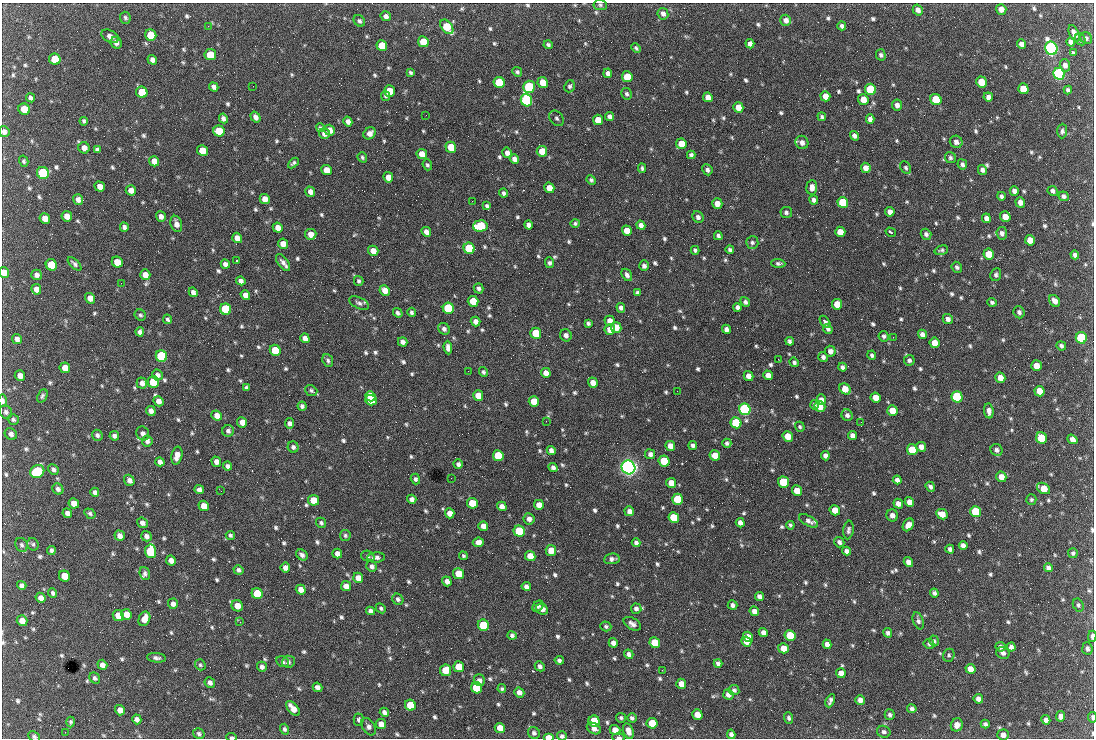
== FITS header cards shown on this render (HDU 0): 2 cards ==
NAXIS1  =                 1092 /fastest changing axis
NAXIS2  =                  736 /next to fastest changing axis

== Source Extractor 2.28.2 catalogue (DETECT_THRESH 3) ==
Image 1092 x 736 px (HDU 0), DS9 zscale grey, 1 PNG px = 1 image px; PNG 1096 x 740 px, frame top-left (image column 1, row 736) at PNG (2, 3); each listed source drawn as its Kron ellipse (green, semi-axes under 4 px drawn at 4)
Background 1580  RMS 37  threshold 111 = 3 sigma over >= 5 px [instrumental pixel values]
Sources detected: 860; of the 860, the 500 brightest by FLUX_AUTO listed and drawn (360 fainter detections omitted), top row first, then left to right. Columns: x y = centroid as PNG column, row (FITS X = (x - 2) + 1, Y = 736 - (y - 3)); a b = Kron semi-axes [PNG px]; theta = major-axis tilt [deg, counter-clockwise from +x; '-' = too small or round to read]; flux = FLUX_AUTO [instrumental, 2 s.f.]
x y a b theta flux
600 5 7 5 -6 5.1e+03
1001 9 5 5 - 1.7e+04
918 10 6 5 - 1.3e+04
663 14 6 5 - 9.6e+03
386 16 5 5 - 8.7e+03
125 18 6 5 - 5.2e+03
786 20 5 5 - 1.3e+04
359 21 6 5 - 5.3e+03
208 26 3 2 - 5.2e+03
842 26 4 4 - 6.8e+03
447 27 8 5 -52 8.8e+04
1074 34 9 4 -66 1.6e+04
151 35 6 5 - 7.6e+04
110 36 9 5 -26 1.2e+04
1086 38 6 5 - 6.1e+03
1080 39 6 5 - 4.8e+03
423 42 5 5 - 5.3e+04
1071 42 4 4 - 8.9e+03
116 43 6 5 - 1.1e+04
750 44 5 4 - 1.1e+04
1022 44 5 4 - 1.3e+04
382 45 5 5 - 5.7e+04
548 45 4 4 - 5.2e+03
636 48 5 4 - 5.1e+03
1051 48 7 6 - 1.2e+06
1073 53 4 3 - 4.8e+03
210 55 6 5 - 5.0e+04
881 55 6 5 - 5.8e+03
55 59 6 5 - 7.7e+04
152 60 5 4 - 1.1e+04
1065 65 6 5 - 1.1e+04
517 72 5 4 - 5.9e+03
410 73 4 3 - 4.8e+03
608 73 5 4 - 1.0e+04
1059 74 6 5 - 8.2e+05
627 77 5 5 - 6.0e+04
543 82 5 5 - 3.9e+04
981 82 5 5 - 5.8e+04
499 83 6 5 - 1.6e+05
253 86 2 2 - 1.8e+04
570 86 6 5 - 5.5e+03
214 87 5 4 - 7.8e+03
529 87 6 6 - 2.8e+05
871 89 6 5 - 2.0e+05
1023 89 5 5 - 5.9e+04
1068 90 4 4 - 6.0e+03
389 91 6 5 - 4.7e+04
142 92 6 5 - 7.8e+04
627 94 6 5 - 6.0e+03
385 96 5 4 - 4.7e+03
825 96 5 5 - 2.1e+04
708 97 5 4 - 1.6e+04
988 97 5 4 - 1.1e+04
30 98 5 4 - 7.0e+03
936 99 6 5 - 9.6e+04
526 100 6 5 - 5.9e+05
863 100 5 5 - 2.7e+04
897 105 5 5 - 1.1e+04
738 107 5 5 - 3.2e+04
24 109 6 5 - 3.9e+04
426 115 2 2 - 6.1e+03
255 117 6 4 -54 1.1e+04
610 117 4 4 - 8.8e+03
822 117 4 3 - 4.9e+03
223 118 5 4 - 8.4e+03
556 118 8 6 -54 7.2e+03
870 119 5 4 - 1.1e+04
598 120 5 5 - 4.3e+04
84 121 4 4 - 4.8e+03
348 121 5 4 - 1.2e+04
320 128 4 4 - 4.8e+03
330 130 5 5 - 2.0e+04
219 131 6 5 - 6.5e+04
1062 131 7 5 88 6.1e+03
4 132 5 5 - 9.8e+03
324 133 5 5 - 1.4e+04
370 133 6 5 - 1.5e+04
854 136 5 4 - 9.4e+03
802 142 7 6 - 1.3e+04
956 142 6 6 - 1.1e+04
681 144 5 5 - 3.1e+04
451 147 5 5 - 5.3e+04
84 148 6 5 - 1.6e+04
97 150 4 4 - 6.0e+03
202 150 5 5 - 4.0e+04
542 151 5 5 - 3.5e+04
507 153 5 4 - 1.2e+04
422 154 5 5 - 2.7e+04
691 155 4 4 - 6.3e+03
362 157 5 4 - 4.7e+03
950 158 6 5 - 5.7e+03
514 159 5 4 - 1.2e+04
24 161 6 4 -75 4.6e+03
154 161 5 5 - 2.2e+04
293 163 6 4 42 5.2e+03
962 164 5 4 - 6.5e+03
427 165 5 4 - 5.1e+03
642 168 5 4 - 5.2e+03
866 168 5 4 - 1.6e+04
906 168 7 5 -62 5.4e+03
327 170 5 5 - 2.8e+04
707 170 5 5 - 7.9e+03
982 170 5 4 - 9.2e+03
43 173 6 6 - 2.7e+05
388 177 5 5 - 2.3e+04
591 180 5 4 - 5.0e+03
100 186 5 5 - 1.5e+04
812 187 7 5 85 1.6e+04
549 188 5 5 - 2.9e+04
131 190 5 5 - 1.8e+04
1014 191 5 4 - 1.0e+04
1053 191 5 4 - 7.2e+03
310 192 5 4 - 1.3e+04
504 193 4 3 - 6.0e+03
1001 196 4 4 - 6.6e+03
1064 196 5 4 - 7.3e+03
78 199 5 5 - 1.2e+04
265 199 5 5 - 2.1e+04
814 200 4 4 - 7.8e+03
472 201 2 2 - 7.7e+03
1020 202 5 4 - 1.4e+04
843 203 5 5 - 1.5e+05
717 204 5 5 - 1.9e+04
487 206 4 3 - 5.1e+03
786 212 6 5 - 6.3e+03
890 212 5 4 - 1.4e+04
67 216 5 5 - 2.0e+04
161 216 5 4 - 1.1e+04
698 217 6 5 - 8.9e+03
1005 217 5 5 - 2.5e+04
45 218 5 5 - 2.1e+04
986 218 5 4 - 1.1e+04
575 223 5 4 - 4.8e+03
176 224 8 5 -74 1.5e+04
529 225 4 4 - 1.0e+04
641 225 5 4 - 1.0e+04
480 226 7 5 4 1.7e+05
124 227 4 4 - 7.9e+03
278 228 5 5 - 1.9e+04
627 231 5 5 - 3.3e+04
426 232 5 4 - 1.3e+04
840 232 5 5 - 3.3e+04
891 232 5 3 - 8.4e+03
1002 233 6 5 - 9.4e+03
311 234 6 5 - 1.9e+04
926 234 5 5 - 7.3e+03
718 236 4 4 - 6.0e+03
237 238 5 4 - 1.8e+04
1030 240 5 5 - 2.7e+04
752 242 6 6 - 6.6e+03
283 244 5 5 - 2.2e+04
469 248 6 5 - 1.5e+05
695 250 4 3 - 5.2e+03
730 250 4 3 - 5.4e+03
941 250 7 4 16 5.2e+03
373 251 5 5 - 2.6e+04
989 254 5 5 - 5.7e+04
1075 255 4 4 - 7.9e+03
236 261 3 2 - 1.2e+05
117 262 6 5 - 3.4e+04
283 263 10 5 -54 1.2e+04
550 263 5 4 - 6.0e+03
778 263 7 4 -4 6.1e+03
74 264 8 4 -44 6.4e+03
225 264 5 4 - 9.6e+03
51 265 6 5 - 1.0e+05
644 266 5 5 - 8.3e+03
957 267 6 5 - 6.7e+03
4 273 5 5 - 3.0e+04
36 275 5 5 - 9.7e+03
145 275 5 5 - 2.0e+04
627 275 7 4 -58 8.8e+03
996 275 6 5 - 6.1e+03
241 281 5 4 - 9.2e+03
359 281 5 4 - 5.3e+03
121 283 2 2 - 8.9e+03
479 288 5 4 - 7.2e+03
36 289 5 5 - 1.7e+04
385 290 5 5 - 2.1e+04
193 292 5 4 - 9.5e+03
637 293 4 4 - 5.9e+03
245 295 5 4 - 1.3e+04
90 298 5 5 - 1.7e+04
473 301 5 5 - 5.6e+04
1055 301 6 5 - 1.5e+04
745 302 5 4 - 6.7e+03
992 302 5 4 - 5.2e+03
359 303 10 5 -25 7.8e+03
837 304 5 5 - 4.2e+04
737 307 4 4 - 8.0e+03
448 308 6 5 - 2.6e+05
621 308 5 4 - 9.1e+03
226 309 6 5 - 2.1e+05
411 312 4 4 - 5.3e+03
1019 312 6 5 - 7.2e+03
398 313 5 4 - 5.9e+03
140 315 6 5 - 4.9e+03
168 319 5 4 - 5.2e+03
948 319 5 5 - 1.0e+04
475 321 5 4 - 1.3e+04
610 321 5 5 - 1.6e+04
825 322 7 4 -52 1.0e+04
588 323 4 4 - 5.7e+03
616 327 5 5 - 2.9e+04
444 329 6 5 - 8.1e+03
726 329 5 4 - 1.0e+04
828 329 5 4 - 6.7e+03
610 330 5 5 - 2.7e+04
140 332 4 4 - 8.5e+03
536 333 5 5 - 8.6e+04
922 334 5 4 - 1.1e+04
566 335 6 5 - 9.8e+03
884 336 5 5 - 5.5e+03
893 337 2 2 - 1.5e+04
305 338 5 4 - 1.2e+04
1081 338 6 5 - 2.6e+05
17 339 5 4 - 1.2e+04
790 341 4 4 - 7.0e+03
403 342 5 4 - 9.7e+03
934 343 5 5 - 2.7e+04
1061 346 5 4 - 5.9e+03
448 348 7 4 -84 1.2e+04
275 350 6 5 - 9.0e+04
830 351 5 5 - 1.2e+04
872 355 4 4 - 5.4e+03
161 356 6 5 - 3.1e+05
823 357 5 4 - 7.7e+03
778 359 2 2 - 8.7e+03
328 360 6 5 - 6.4e+03
909 360 5 5 - 6.8e+03
794 362 5 4 - 5.8e+03
1036 366 5 5 - 3.5e+04
842 367 4 4 - 6.6e+03
65 368 5 5 - 2.6e+04
468 371 2 2 - 5.6e+03
483 372 5 4 - 4.9e+03
546 373 5 4 - 1.8e+04
157 375 5 5 - 8.9e+03
768 375 5 4 - 1.6e+04
20 376 5 5 - 1.4e+04
748 376 5 4 - 1.6e+04
1000 378 5 5 - 2.3e+04
153 382 6 5 - 1.1e+05
142 383 5 5 - 1.1e+04
593 383 5 4 - 2.0e+04
246 388 4 3 - 5.7e+03
845 389 6 5 - 3.6e+04
311 391 6 5 - 5.6e+03
677 391 2 2 - 5.7e+03
1040 391 5 5 - 3.6e+04
42 396 7 4 65 5.5e+03
370 396 5 5 - 7.3e+04
478 396 5 5 - 3.9e+04
957 397 6 5 - 2.8e+05
876 398 5 5 - 2.4e+04
371 400 6 5 - 8.1e+04
821 400 5 4 - 1.5e+04
3 401 6 3 -88 9.7e+03
158 401 5 4 - 1.5e+04
534 401 5 5 - 4.6e+04
814 405 5 4 - 6.0e+03
302 406 4 4 - 6.9e+03
820 407 5 5 - 2.7e+04
745 409 6 5 - 6.9e+05
892 410 5 5 - 3.4e+04
151 411 5 4 - 1.1e+04
989 411 7 5 -84 1.2e+04
6 412 7 6 - 7.2e+03
847 415 6 5 - 8.4e+03
217 416 5 5 - 1.7e+04
13 419 6 5 - 5.4e+03
546 421 2 2 - 6.6e+03
242 422 5 5 - 2.2e+04
861 422 2 2 - 5.6e+03
290 423 5 5 - 8.4e+03
736 423 5 5 - 1.7e+05
800 427 5 4 - 4.6e+03
228 431 6 5 - 7.4e+03
143 433 7 6 - 1.0e+04
11 434 6 5 - 9.4e+03
97 435 6 5 - 7.3e+03
852 435 5 4 - 1.1e+04
114 436 5 4 - 8.1e+03
788 436 5 5 - 3.9e+04
1041 438 6 5 - 1.0e+05
1072 439 6 4 -38 1.1e+04
147 441 5 5 - 9.0e+03
727 443 4 4 - 6.1e+03
693 445 4 4 - 7.5e+03
670 446 5 4 - 2.4e+04
293 447 6 5 - 7.6e+03
921 447 5 5 - 1.3e+04
551 450 4 4 - 1.1e+04
912 450 5 5 - 9.6e+04
996 450 6 5 - 8.2e+03
650 454 5 5 - 9.5e+03
715 455 5 5 - 3.3e+04
177 456 9 5 78 1.8e+04
498 456 5 5 - 1.3e+05
825 456 5 4 - 9.6e+03
664 461 5 5 - 1.1e+05
160 462 5 4 - 9.8e+03
216 462 5 4 - 1.2e+04
458 464 5 4 - 6.8e+03
227 466 4 4 - 7.6e+03
553 467 4 4 - 8.4e+03
628 467 7 6 - 1.6e+06
53 469 6 4 -47 6.6e+03
37 471 7 6 - 2.0e+05
1001 477 5 5 - 2.2e+04
451 478 2 2 - 5.0e+03
415 479 5 4 - 5.9e+03
129 480 6 5 - 1.1e+04
897 480 4 4 - 9.3e+03
783 482 5 5 - 1.6e+05
671 483 5 5 - 3.0e+04
930 487 5 4 - 7.1e+03
1044 488 7 5 -31 4.6e+04
58 489 6 5 - 7.5e+03
199 490 5 4 - 1.0e+04
221 491 2 2 - 7.1e+03
797 491 5 5 - 3.7e+04
95 492 4 4 - 7.6e+03
412 499 5 4 - 1.1e+04
677 499 5 5 - 1.2e+05
314 500 5 5 - 4.4e+04
1031 500 5 5 - 4.6e+03
909 502 5 4 - 1.7e+04
74 503 5 5 - 2.0e+04
472 503 5 5 - 6.0e+04
898 504 5 4 - 1.4e+04
539 505 5 5 - 2.1e+04
204 506 5 5 - 2.6e+04
502 506 5 4 - 1.3e+04
835 510 5 5 - 3.1e+04
629 511 5 4 - 1.1e+04
976 512 5 5 - 1.6e+05
67 513 5 4 - 1.1e+04
450 513 5 4 - 1.8e+04
90 514 6 4 -34 5.5e+03
942 514 6 5 - 2.5e+04
892 515 6 5 - 1.5e+04
674 518 5 5 - 9.5e+04
529 519 6 5 - 1.1e+04
809 521 10 5 -30 9.2e+03
142 523 5 5 - 1.1e+04
321 523 5 4 - 5.6e+03
740 523 5 4 - 1.2e+04
790 525 4 4 - 4.8e+03
908 525 7 5 57 1.7e+04
483 526 5 4 - 1.3e+04
848 530 9 5 82 6.6e+03
519 531 6 5 - 1.8e+05
230 535 5 4 - 5.3e+03
345 535 5 5 - 4.9e+03
120 536 5 5 - 1.2e+04
146 536 5 5 - 9.6e+03
478 542 5 5 - 1.7e+04
839 542 5 5 - 8.1e+03
636 543 4 4 - 7.4e+03
33 544 6 5 - 4.8e+03
21 545 7 6 - 5.9e+03
963 545 4 4 - 9.4e+03
950 549 4 4 - 7.2e+03
51 550 4 4 - 5.9e+03
150 551 7 5 -85 1.7e+05
551 551 5 5 - 3.3e+04
847 551 4 4 - 9.8e+03
1073 553 5 5 - 5.0e+03
337 554 5 4 - 1.3e+04
302 555 6 5 - 8.4e+03
368 556 7 5 -19 5.2e+03
463 556 4 4 - 4.7e+03
530 556 5 5 - 3.3e+04
376 557 9 5 5 9.8e+03
612 559 8 5 7 8.6e+03
171 560 5 4 - 1.5e+04
908 562 5 4 - 1.4e+04
372 566 5 5 - 8.0e+03
285 568 5 5 - 1.3e+04
1048 568 4 4 - 7.9e+03
238 570 5 4 - 7.3e+03
145 574 7 5 -69 6.6e+03
459 574 5 5 - 4.9e+04
64 576 6 5 - 4.5e+04
358 578 5 5 - 2.0e+04
447 581 5 4 - 1.3e+04
22 585 4 4 - 7.4e+03
346 586 5 5 - 1.7e+04
526 586 5 4 - 9.3e+03
301 590 5 4 - 1.8e+04
53 593 5 4 - 5.9e+03
257 593 6 5 - 8.8e+04
934 593 4 3 - 6.6e+03
759 597 5 4 - 1.0e+04
41 598 5 5 - 1.2e+04
398 599 6 5 - 6.6e+03
173 604 5 5 - 9.9e+03
732 605 5 4 - 8.2e+03
1078 605 7 5 -63 5.3e+03
237 606 6 5 - 2.5e+04
538 606 6 4 45 6.7e+03
381 608 5 4 - 4.7e+03
542 609 6 5 - 1.3e+04
636 609 5 5 - 8.6e+03
370 611 4 4 - 9.9e+03
754 611 5 4 - 1.3e+04
126 614 5 5 - 2.5e+04
118 615 5 5 - 2.9e+04
144 619 7 5 68 3.0e+04
22 621 5 5 - 2.2e+04
918 621 9 5 -71 7.6e+03
240 622 3 2 - 5.4e+03
632 624 9 5 -31 1.1e+04
483 625 6 5 - 1.2e+05
606 626 5 4 - 5.1e+03
763 632 5 4 - 9.9e+03
888 633 5 4 - 6.4e+03
512 635 5 4 - 6.8e+03
790 635 5 5 - 6.6e+04
1092 636 5 3 - 1.2e+04
748 637 5 5 - 2.0e+04
746 641 5 4 - 2.2e+04
934 641 5 4 - 5.3e+03
613 643 5 4 - 1.3e+04
655 643 5 5 - 7.9e+04
827 644 5 4 - 1.1e+04
929 644 5 5 - 4.7e+03
1000 647 5 4 - 7.4e+03
1011 647 4 4 - 8.6e+03
783 648 5 5 - 2.5e+04
1087 649 6 5 - 7.1e+03
1003 653 7 5 -24 8.7e+03
629 654 5 4 - 9.0e+03
949 655 7 5 69 4.8e+03
156 658 9 4 -6 8.0e+03
559 660 4 4 - 6.3e+03
282 662 6 5 - 6.9e+03
288 662 6 6 - 5.7e+03
718 663 4 4 - 7.0e+03
102 665 5 4 - 1.3e+04
200 665 6 5 - 5.1e+03
540 666 5 4 - 7.3e+03
262 667 5 5 - 8.9e+03
459 667 5 5 - 6.0e+04
970 669 5 4 - 2.0e+04
445 670 5 5 - 5.6e+04
662 670 2 2 - 6.5e+03
841 673 5 5 - 2.0e+04
95 678 6 5 - 6.2e+03
479 680 6 5 - 1.0e+04
210 683 5 5 - 9.5e+03
681 684 5 5 - 1.9e+04
317 687 5 4 - 1.1e+04
476 688 6 5 - 1.0e+05
502 689 4 4 - 4.7e+03
734 690 5 5 - 5.9e+03
519 692 5 4 - 1.3e+04
728 694 5 5 - 1.3e+04
978 699 5 4 - 1.3e+04
860 700 5 5 - 1.2e+04
830 701 7 4 66 7.7e+03
410 705 5 5 - 8.7e+04
293 708 9 5 -48 2.6e+04
912 709 4 4 - 7.0e+03
120 710 5 5 - 1.6e+04
384 712 5 4 - 8.4e+03
697 714 5 5 - 2.4e+04
890 715 5 5 - 6.5e+03
1061 716 5 4 - 1.1e+04
1092 717 5 3 - 5.7e+03
621 718 5 4 - 4.7e+03
632 718 5 4 - 5.9e+03
789 718 6 4 -68 5.7e+03
137 719 5 4 - 1.0e+04
359 720 6 5 - 6.3e+03
1046 720 5 4 - 1.1e+04
594 721 6 5 - 1.1e+05
71 722 5 4 - 5.4e+03
652 723 5 5 - 6.0e+04
381 724 5 5 - 1.9e+04
985 724 4 4 - 6.0e+03
957 725 6 6 - 1.4e+04
369 727 9 6 -59 9.8e+03
500 728 5 5 - 3.1e+04
284 729 5 4 - 5.9e+03
594 729 7 5 -28 1.4e+04
615 730 5 5 - 2.2e+04
628 731 8 5 -73 1.6e+04
65 732 2 2 - 9.9e+03
884 732 7 6 - 7.2e+03
199 733 6 5 - 5.9e+03
534 733 6 5 - 7.3e+03
731 734 4 4 - 8.2e+03
1003 735 6 5 - 1.4e+04
34 736 6 5 - 5.1e+03
562 736 5 5 - 6.7e+03
232 737 5 3 - 5.4e+03
549 737 5 3 - 2.5e+04
619 737 6 3 -1 6.9e+03
At the frame edge (FLAGS 8, measured only in part): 11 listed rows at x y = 600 5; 4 132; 4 273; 3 401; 1092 636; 1092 717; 34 736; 562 736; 232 737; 549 737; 619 737
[360 fainter detections neither listed nor drawn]